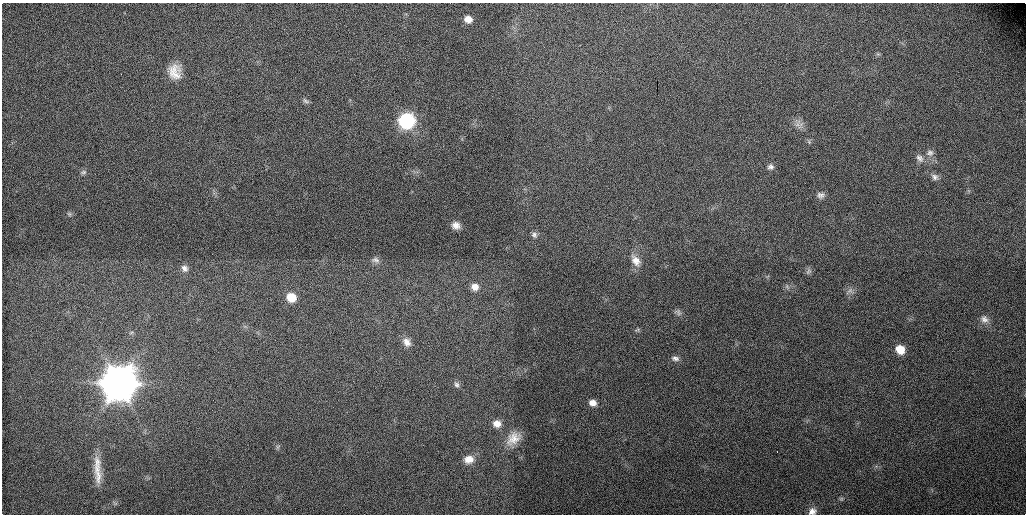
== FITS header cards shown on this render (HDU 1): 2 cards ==
NAXIS1  =                 1024 / length of original image axis
NAXIS2  =                  512 / length of original image axis

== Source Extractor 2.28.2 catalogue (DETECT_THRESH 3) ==
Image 1024 x 512 px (HDU 1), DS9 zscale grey, 1 PNG px = 1 image px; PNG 1028 x 516 px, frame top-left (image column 1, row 512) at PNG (2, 3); no overlay
Background 118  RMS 5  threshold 15.1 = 3 sigma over >= 5 px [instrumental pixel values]
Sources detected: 41; all 41 listed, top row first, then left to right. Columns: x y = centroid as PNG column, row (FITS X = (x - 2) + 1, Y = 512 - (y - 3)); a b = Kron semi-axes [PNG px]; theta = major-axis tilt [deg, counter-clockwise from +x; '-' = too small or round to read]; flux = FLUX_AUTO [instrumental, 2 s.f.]
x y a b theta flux
468 19 8 7 - 2.9e+03
175 72 19 15 -78 5.4e+03
306 101 10 5 -33 8.2e+02
406 121 9 9 - 5.6e+04
798 123 13 7 65 1.7e+03
809 142 6 5 - 5.6e+02
930 153 11 9 6 1.7e+03
919 158 13 9 -49 1.9e+03
770 167 8 7 - 1.2e+03
84 172 8 6 15 8.7e+02
935 177 10 8 -34 1.5e+03
821 195 10 9 - 1.4e+03
69 214 6 5 - 5.8e+02
456 225 9 8 - 2.2e+03
534 235 8 7 - 1.0e+03
375 260 12 8 -11 1.3e+03
636 260 17 11 -59 3.6e+03
184 268 10 8 -57 1.5e+03
808 271 9 6 49 9.1e+02
475 287 9 8 - 2.6e+03
787 287 7 4 -19 6.7e+02
850 290 9 6 17 1.2e+03
291 297 8 8 - 7.0e+03
678 312 11 7 -39 1.1e+03
984 319 12 10 -55 2.0e+03
637 330 7 4 19 5.2e+02
131 333 6 4 20 4.6e+02
407 342 12 9 -53 2.3e+03
900 349 9 8 - 4.6e+03
675 358 10 6 -9 1.3e+03
119 383 12 12 - 1.1e+06
456 384 9 7 -56 1.0e+03
592 403 8 7 - 2.3e+03
497 424 10 9 - 2.7e+03
513 439 21 14 42 5.3e+03
277 447 7 4 71 5.2e+02
469 459 12 10 7 3.3e+03
97 461 18 10 -69 4.1e+03
98 476 24 10 86 4.7e+03
841 499 6 5 - 5.5e+02
812 511 10 8 34 2.0e+03
At the frame edge (FLAGS 8, measured only in part): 1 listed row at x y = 812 511